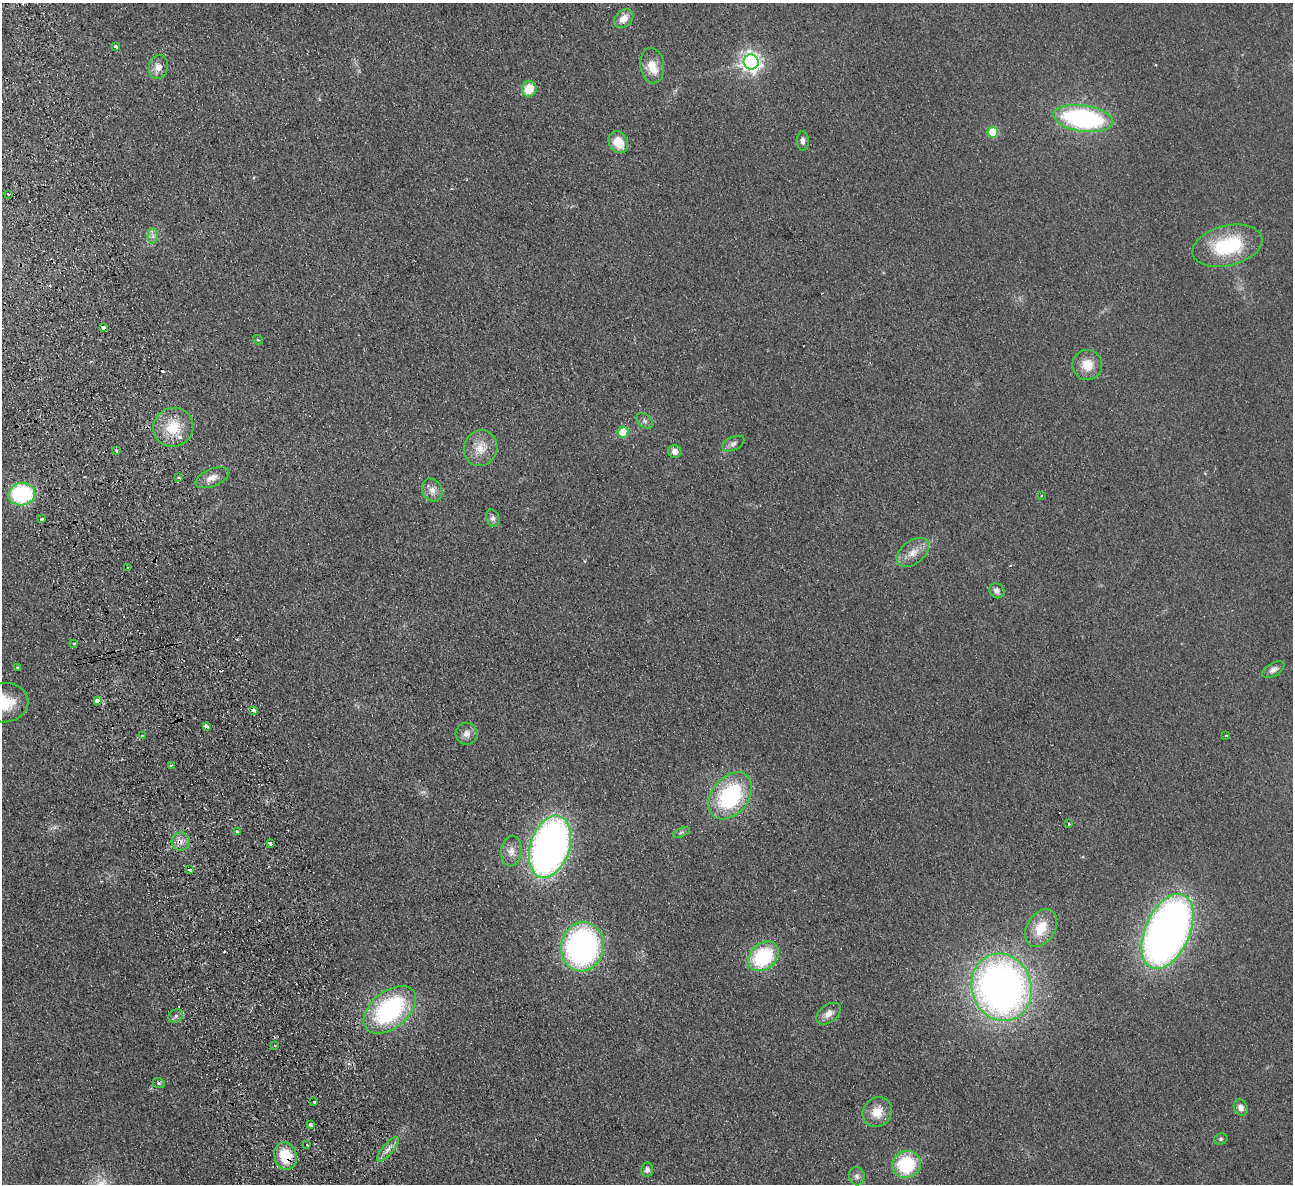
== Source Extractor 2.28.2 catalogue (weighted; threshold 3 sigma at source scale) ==
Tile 11 of 4 x 4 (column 3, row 3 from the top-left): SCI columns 2636-3926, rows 1466-2647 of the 5272 x 5176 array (HDU 1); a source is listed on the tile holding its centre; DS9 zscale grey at full resolution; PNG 1295 x 1186 px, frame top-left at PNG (2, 3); each listed source drawn as its Kron ellipse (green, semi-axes under 4 px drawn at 4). Shown black and unused: <1% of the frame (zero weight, under 2 of 3 exposures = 3% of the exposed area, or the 3 px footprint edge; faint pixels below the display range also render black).
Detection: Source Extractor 2.28.2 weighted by HDU 2 'WHT'; one run over the whole footprint, this tile lists its part. Background 0.0624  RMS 0.0095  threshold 0.0429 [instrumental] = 3 sigma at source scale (4.5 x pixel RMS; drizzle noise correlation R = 1.50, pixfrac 1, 0.05/0.05 arcsec/px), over >= 5 px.
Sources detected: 82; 6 cosmic-ray / hot-pixel residue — neither listed nor drawn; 2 inside a brighter listed object's ellipse — not listed separately; the other 74 listed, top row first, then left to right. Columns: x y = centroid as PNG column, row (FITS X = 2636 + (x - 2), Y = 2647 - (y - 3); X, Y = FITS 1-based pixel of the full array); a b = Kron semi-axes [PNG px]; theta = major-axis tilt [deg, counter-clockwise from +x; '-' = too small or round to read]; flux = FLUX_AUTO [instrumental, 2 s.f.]
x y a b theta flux
624 19 11 8 42 8.7
115 47 3 3 - 15
751 62 7 7 - 450
652 66 18 12 -82 14
158 67 12 9 78 7.7
529 89 8 7 - 20
1083 118 30 13 -8 160
993 132 5 5 - 36
803 141 10 6 90 3.8
618 142 11 9 -57 19
9 194 3 2 - 1.4
153 236 7 5 89 2.7
1227 246 36 20 14 68
103 328 4 3 - 14
258 340 5 4 - 1
1087 365 15 15 - 16
645 421 9 6 -43 2.7
173 427 20 19 - 27
623 432 5 5 - 22
733 444 12 6 26 3.5
481 448 18 16 68 15
116 450 3 3 - 6
675 452 6 6 - 5.6
179 477 4 3 - 1.6
212 478 18 8 23 8.1
432 490 12 9 -62 6.5
22 494 13 11 8 93
1041 496 3 3 - 2.1
493 518 9 6 -72 3
42 519 4 3 - 2.2
913 553 18 11 37 11
128 568 3 3 - 5.3
997 591 8 7 - 5.1
74 644 3 3 - 2
17 668 3 3 - 7.5
1273 670 12 6 30 4.3
97 701 4 3 - 16
5 703 23 19 7 27
253 710 4 3 - 9.7
206 726 4 3 - 8.3
467 734 11 11 - 5.9
1226 735 4 2 - 1
142 736 3 3 - 2.9
171 765 3 3 - 2.8
730 796 26 18 51 100
1069 824 3 2 - 2.5
237 832 4 3 - 1.8
681 832 9 3 21 1.4
181 841 9 9 - 5.8
270 843 3 3 - 4.6
550 847 32 19 72 500
511 851 15 10 83 8
190 870 3 3 - 5.2
1041 928 20 14 59 22
1167 931 40 22 66 610
582 947 25 21 78 250
764 956 17 12 41 72
1001 987 34 30 -73 520
390 1010 30 18 39 130
828 1014 14 9 37 6.5
176 1016 8 6 29 2.8
275 1045 3 3 - 1
159 1083 6 5 - 1.5
314 1102 3 3 - 3.1
1241 1108 8 6 -64 5.1
877 1112 16 14 47 15
310 1125 4 3 - 4.7
1221 1139 7 5 16 1.9
307 1144 3 2 - 1
388 1149 15 5 50 5.6
285 1156 14 11 -74 29
906 1164 14 13 - 57
647 1170 7 5 82 3.3
857 1176 9 8 - 3.5
Overlapping masked pixels (flux is a lower limit): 7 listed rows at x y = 103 328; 97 701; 253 710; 206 726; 181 841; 582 947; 285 1156
Isophote crosses this tile's border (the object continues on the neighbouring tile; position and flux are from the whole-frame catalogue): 1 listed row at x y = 5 703